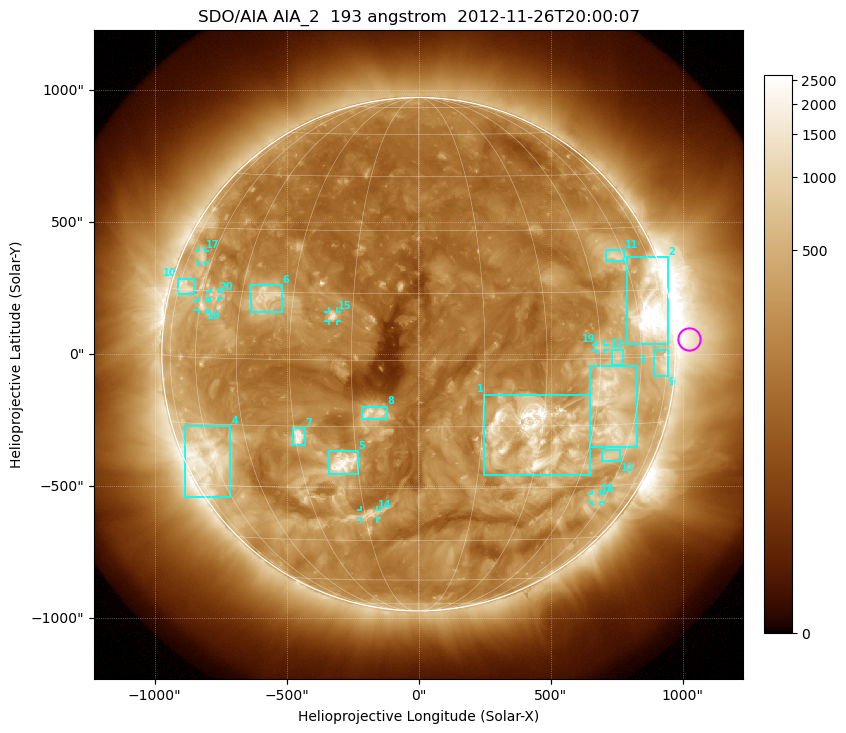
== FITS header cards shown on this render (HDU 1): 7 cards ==
TELESCOP= 'SDO/AIA'
INSTRUME= 'AIA_2'
WAVELNTH=                  193
WAVEUNIT= 'angstrom'
DATE-OBS= '2012-11-26T20:00:07.62'
CTYPE1  = 'HPLN-TAN'
CTYPE2  = 'HPLT-TAN'

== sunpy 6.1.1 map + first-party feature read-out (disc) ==
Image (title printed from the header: SDO/AIA AIA_2  193 angstrom  2012-11-26T20:00:07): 1024 x 1024 px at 2.4 arcsec/px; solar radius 973 arcsec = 405 px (full disc in frame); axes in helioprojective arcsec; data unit not stated in the header (colour bar unlabelled)
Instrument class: DISC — disc imager (sunpy class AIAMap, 193 A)
Bright regions (active regions / flare kernels): reference = the median radial profile (limb darkening/brightening removed); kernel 9 px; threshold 5 sigma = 508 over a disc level ~203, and >= 1.15x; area >= 12 px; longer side >= 10 px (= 24 arcsec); searched inside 0.97 R_sun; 21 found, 20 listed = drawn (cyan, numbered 1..; 7 of them under ~33 arcsec drawn as corner ticks so the feature stays visible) (cap 20 boxes per figure: the strongest are kept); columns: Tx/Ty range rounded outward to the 5 arcsec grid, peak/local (2 s.f.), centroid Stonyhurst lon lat
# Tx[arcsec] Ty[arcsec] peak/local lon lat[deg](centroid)
1 250..650 -460..-150 23 +27 -16
2 790..945 35..370 19 +66 +10
3 650..830 -355..-40 7.8 +50 -11
4 -885..-710 -540..-270 6.3 -62 -23
5 -340..-230 -455..-365 13 -19 -24
6 -635..-515 155..265 5.4 -38 +14
7 -475..-430 -345..-280 9.1 -29 -17
8 -215..-120 -250..-200 7 -10 -12
9 890..945 -85..20 4.5 +72 -2
10 -915..-850 225..285 4.8 -70 +16
11 710..780 350..395 4.4 +56 +23
12 695..765 -405..-365 3.8 +54 -22
13 730..775 -40..20 4.2 +51 +0
14 -220..-155 -625..-590 5.5 -14 -37
15 -340..-310 125..160 7.4 -20 +10
16 -835..-805 165..205 4.9 -59 +12
17 -830..-805 350..390 3.8 -66 +23
18 655..690 -560..-530 3.5 +56 -33
19 675..705 15..35 4.2 +45 +3
20 -790..-755 210..235 3.5 -55 +14
Off-limb structures (1.02-1.3 R_sun): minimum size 162 px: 3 found; the strongest spans PA ~235..305 deg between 1.02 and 1.3 R_sun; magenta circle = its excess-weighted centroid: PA ~275 deg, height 1.05 R_sun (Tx ~1025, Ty ~60 arcsec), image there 4.7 x the reference